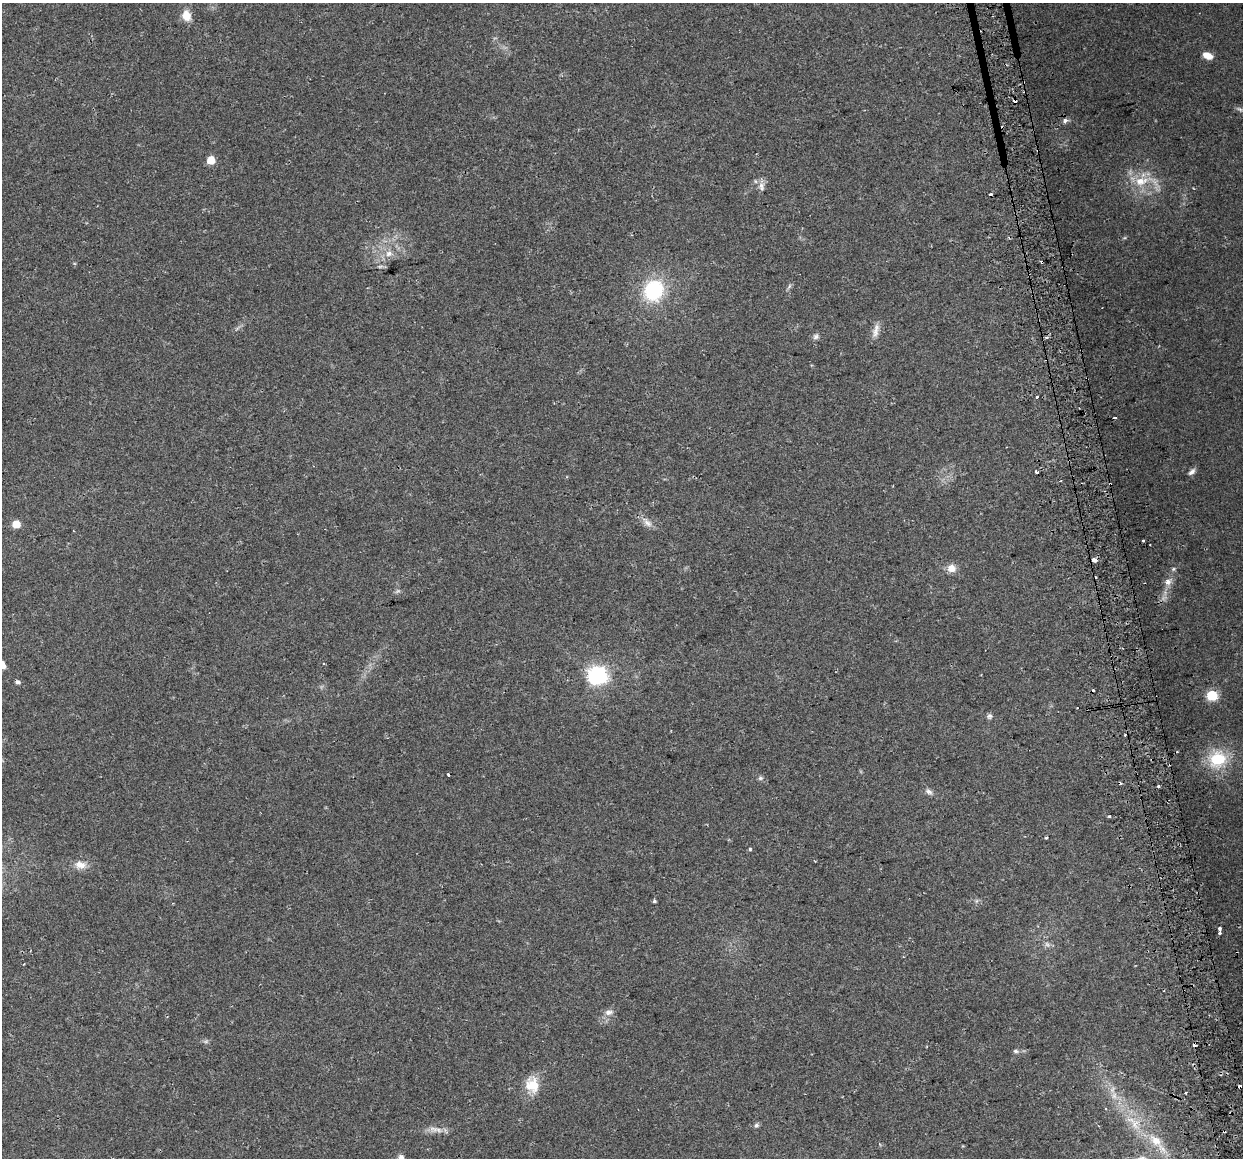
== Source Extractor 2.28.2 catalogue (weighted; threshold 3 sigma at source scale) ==
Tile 6 of 4 x 4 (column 2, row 2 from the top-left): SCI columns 1273-2513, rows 2403-3558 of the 5027 x 4754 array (HDU 1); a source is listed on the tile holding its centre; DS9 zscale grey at full resolution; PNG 1245 x 1160 px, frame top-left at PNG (2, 3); no overlay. Shown black and unused: <1% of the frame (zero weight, under 2 of 3 exposures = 2% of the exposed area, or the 3 px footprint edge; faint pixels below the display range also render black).
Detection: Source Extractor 2.28.2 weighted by HDU 2 'WHT'; one run over the whole footprint, this tile lists its part. Background 0.108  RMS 0.011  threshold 0.0482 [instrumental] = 3 sigma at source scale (4.5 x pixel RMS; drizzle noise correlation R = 1.50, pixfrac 1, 0.0396/0.0396 arcsec/px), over >= 5 px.
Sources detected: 70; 2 too faint to see at this stretch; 12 cosmic-ray / hot-pixel residue — not listed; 3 inside a brighter listed object's ellipse — not listed separately; the other 53 listed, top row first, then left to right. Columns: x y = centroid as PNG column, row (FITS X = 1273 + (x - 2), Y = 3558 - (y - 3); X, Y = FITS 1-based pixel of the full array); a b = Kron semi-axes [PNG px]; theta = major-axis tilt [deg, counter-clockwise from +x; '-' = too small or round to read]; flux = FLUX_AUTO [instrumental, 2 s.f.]
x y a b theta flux
186 15 12 9 -72 14
1209 56 6 6 - 8.5
1240 109 10 4 -27 2.4
1064 120 5 4 - 4.8
211 160 5 5 - 21
1141 181 22 12 13 23
761 186 13 8 -84 5.7
389 253 10 9 - 7.7
380 266 8 4 9 2
789 286 7 4 71 2
653 290 20 18 59 78
876 331 21 7 77 7.5
816 336 9 7 26 3.4
1037 397 3 3 - 2.5
1036 472 3 3 - 7.3
1192 472 10 5 42 3.8
1110 484 3 3 - 1.3
647 522 18 8 -46 7.4
16 524 5 5 - 18
1143 540 3 3 - 6.1
1095 560 4 3 - 15
951 568 10 9 - 9.3
1173 569 5 5 - 1.6
1167 582 7 5 15 6
597 676 7 7 - 440
17 682 5 4 - 2.6
1212 695 6 6 - 72
989 716 7 6 - 2.7
1217 759 21 18 18 45
448 775 4 3 - 3.2
760 778 7 6 - 2.2
1158 786 3 3 - 3.4
929 792 11 6 -22 4
1109 816 3 3 - 1.4
1046 838 4 3 - 1.3
750 849 4 3 - 1.4
80 865 16 10 -9 10
654 901 4 3 - 1.7
976 901 7 4 71 1.7
1219 929 4 3 - 8.7
608 1012 10 7 4 5.4
206 1041 6 6 - 2.1
1015 1051 7 5 -3 2.4
532 1085 20 17 -69 21
1240 1086 4 3 - 5.2
1114 1096 9 7 75 5.7
1105 1108 4 2 - 0.84
756 1125 6 6 - 2.4
1135 1125 13 10 -54 12
433 1129 14 8 -20 6.9
1224 1131 3 2 - 1.7
1156 1141 21 13 -39 21
401 1158 10 7 72 4.9
Overlapping masked pixels (flux is a lower limit): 3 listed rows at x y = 1110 484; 1240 1086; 1224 1131
Isophote crosses this tile's border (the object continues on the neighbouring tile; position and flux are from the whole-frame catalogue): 1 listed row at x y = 401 1158